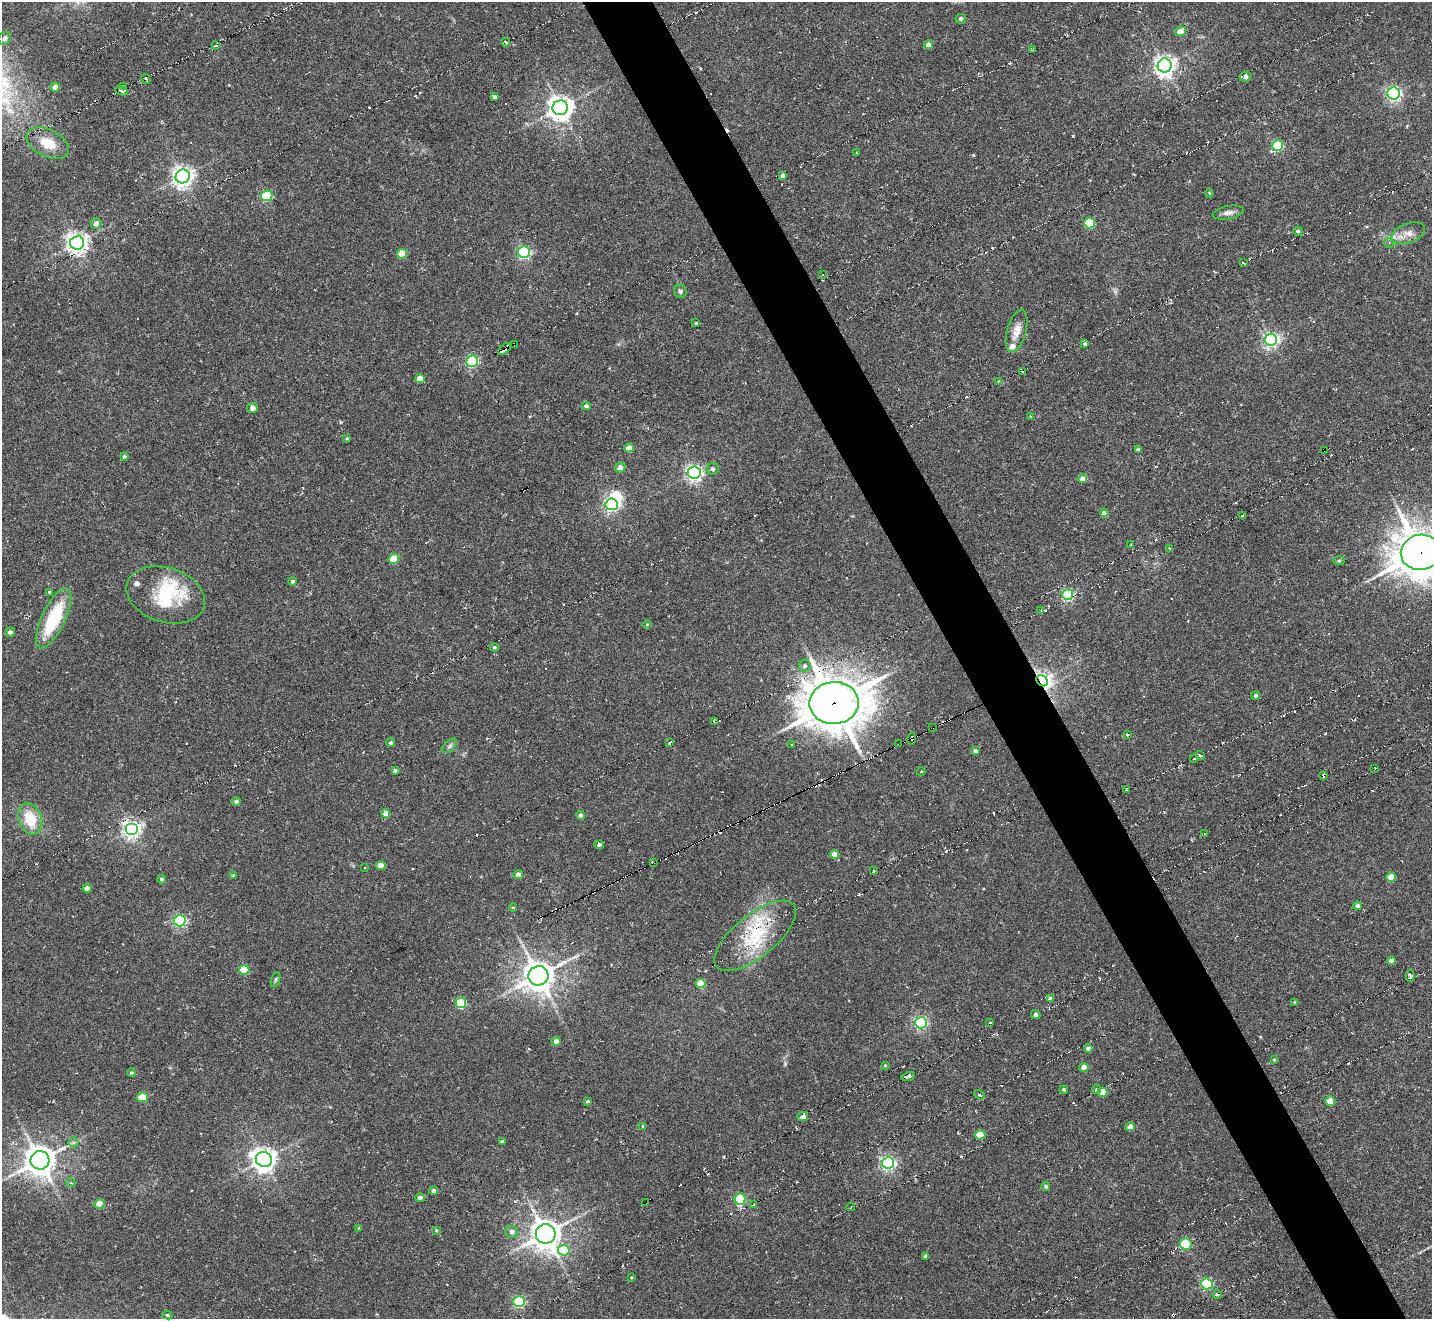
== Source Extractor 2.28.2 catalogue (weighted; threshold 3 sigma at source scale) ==
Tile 6 of 4 x 4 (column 2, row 2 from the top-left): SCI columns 1459-2888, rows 2932-4248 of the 5747 x 5738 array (HDU 1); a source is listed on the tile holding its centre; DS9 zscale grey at full resolution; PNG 1434 x 1321 px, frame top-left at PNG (2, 2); each listed source drawn as its Kron ellipse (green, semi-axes under 4 px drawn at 4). Shown black and unused: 5% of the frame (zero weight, under 6 of 11 exposures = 2% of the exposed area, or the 3 px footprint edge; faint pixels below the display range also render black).
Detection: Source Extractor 2.28.2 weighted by HDU 2 'WHT'; one run over the whole footprint, this tile lists its part. Background -0.42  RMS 0.008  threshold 0.0326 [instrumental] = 3 sigma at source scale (4.09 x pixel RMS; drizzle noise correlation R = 1.36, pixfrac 0.8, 0.05/0.05 arcsec/px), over >= 5 px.
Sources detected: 222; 2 inside a brighter object's white glare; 43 cosmic-ray / hot-pixel residue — neither listed nor drawn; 5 inside a brighter listed object's ellipse — not listed separately; the other 172 listed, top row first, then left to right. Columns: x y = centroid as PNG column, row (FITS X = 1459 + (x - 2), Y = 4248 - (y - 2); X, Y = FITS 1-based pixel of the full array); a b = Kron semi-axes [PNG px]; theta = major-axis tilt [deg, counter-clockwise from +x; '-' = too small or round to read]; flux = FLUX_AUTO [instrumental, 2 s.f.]
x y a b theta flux
961 19 5 5 - 2.1
1180 31 6 4 24 8.5
5 38 7 6 - 3.8
506 42 4 2 - 2.1
928 45 4 4 - 5.5
216 46 3 3 - 1.2
1032 50 3 3 - 0.92
1165 65 7 7 - 430
1246 77 6 5 - 3
146 79 5 2 - 1.2
55 87 4 4 - 5.9
123 87 3 2 - 1.4
122 91 7 3 -19 1.9
1394 93 6 6 - 180
495 97 3 3 - 1.3
560 108 8 7 - 660
48 143 23 13 -27 16
1278 146 5 5 - 61
857 153 3 2 - 0.96
783 175 4 3 - 1.7
183 176 7 7 - 420
1209 193 4 4 - 0.77
267 196 5 5 - 52
1228 213 16 6 10 3.7
1090 223 5 5 - 46
96 224 5 5 - 3.4
1298 231 4 4 - 1.5
1408 233 18 9 21 7.1
77 243 7 6 - 460
1389 243 5 5 - 1
524 252 6 6 - 130
402 254 5 5 - 18
1243 263 3 2 - 1
823 275 3 3 - 4.3
680 291 7 6 - 1.6
696 323 4 4 - 0.87
1017 331 22 9 74 7.7
1271 340 6 6 - 210
514 344 3 2 - 6.3
1085 344 3 3 - 1.4
504 349 8 3 41 5.3
472 361 6 5 - 91
1022 371 3 2 - 1.2
420 378 5 4 - 6.7
998 381 3 3 - 1.1
586 406 4 4 - 2.1
252 408 5 5 - 5.3
1031 417 4 2 - 0.57
347 438 4 3 - 0.93
629 448 4 4 - 5.7
1138 450 4 3 - 2.4
1324 450 3 2 - 17
124 456 4 4 - 1
620 467 5 5 - 4.5
713 469 6 6 - 2
694 473 6 6 - 250
1083 479 4 4 - 5
612 504 6 6 - 170
1104 513 4 4 - 2.7
1242 516 3 2 - 1
1131 545 4 3 - 0.6
1169 549 3 2 - 1
1421 552 20 17 8 2200
394 559 5 5 - 20
1339 561 5 3 - 0.77
293 581 4 4 - 1.6
49 592 4 3 - 0.92
166 595 40 27 -17 38
1068 595 5 5 - 96
1041 610 3 2 - 0.77
54 618 33 12 65 42
647 625 4 3 - 0.59
10 632 5 4 - 1.9
495 647 4 4 - 1.1
805 666 6 6 - 2
1042 681 6 5 - 340
1256 695 4 4 - 1.3
834 703 25 21 4 2400
714 722 4 2 - 0.95
932 728 3 2 - 7.5
1127 734 3 3 - 1.1
912 738 6 2 80 1.1
670 742 3 3 - 1.8
391 743 4 4 - 1.6
791 744 3 2 - 1.6
899 744 3 2 - 8.1
450 746 9 5 45 1.9
975 751 4 3 - 2.8
1200 755 5 3 - 2.8
1194 759 3 2 - 1.1
1375 768 3 2 - 0.98
395 770 4 3 - 1.5
921 772 4 2 - 0.53
1323 776 4 2 - 1.1
1126 789 3 2 - 0.75
236 801 5 4 - 1.6
386 814 4 4 - 7.4
581 815 4 4 - 2.8
30 819 16 11 -69 20
132 829 6 6 - 300
1205 834 2 2 - 1
599 845 4 4 - 1.4
834 854 4 4 - 7.5
653 863 3 2 - 3.7
381 865 4 4 - 8.4
365 867 3 2 - 0.86
874 871 3 2 - 1.4
518 875 5 4 - 4.7
234 876 4 3 - 1.8
1391 877 5 4 - 13
162 879 4 4 - 1.2
87 889 4 4 - 4.6
1358 906 4 4 - 3.4
513 908 4 3 - 0.67
180 921 6 5 - 110
755 936 49 21 39 45
1391 960 4 4 - 2.2
244 970 5 5 - 28
538 976 10 9 - 1100
1410 976 6 4 -89 1.2
276 979 8 3 71 1.1
701 983 5 4 - 23
1050 999 4 4 - 2.5
1295 1002 3 3 - 1.2
461 1003 5 5 - 47
1036 1015 5 4 - 1.9
989 1022 2 2 - 1.3
921 1023 6 5 - 140
556 1041 4 4 - 3.9
1088 1048 4 4 - 3.4
1274 1060 3 3 - 0.65
885 1065 4 4 - 0.67
1084 1067 4 4 - 6.3
131 1073 4 4 - 1.2
908 1076 7 4 17 3.3
1096 1089 5 4 - 1.3
1064 1090 4 4 - 1
1103 1092 5 4 - 14
979 1095 6 3 -36 1.5
142 1097 5 4 - 16
587 1101 3 3 - 1.1
1330 1101 5 4 - 13
803 1117 5 4 - 4.3
643 1126 4 3 - 1
1130 1126 5 4 - 4.4
980 1135 5 4 - 21
502 1141 4 3 - 1.3
73 1142 5 5 - 1.2
264 1159 8 7 - 610
40 1160 9 9 - 1100
888 1163 6 5 - 170
71 1183 4 3 - 0.73
1046 1187 4 3 - 1.2
434 1191 4 4 - 3.1
420 1198 5 4 - 2.7
740 1199 5 5 - 41
646 1202 2 2 - 5.8
100 1204 5 4 - 17
753 1205 3 2 - 0.74
851 1207 4 2 - 0.97
358 1229 3 3 - 0.76
436 1230 4 4 - 0.78
512 1232 6 6 - 3.3
546 1234 10 10 - 1000
1186 1244 6 5 - 37
564 1250 5 5 - 22
926 1256 4 3 - 1.8
631 1277 4 3 - 0.59
1207 1284 6 5 - 76
1217 1295 4 3 - 1.4
519 1302 5 5 - 96
167 1315 5 4 - 1.2
Overlapping masked pixels (flux is a lower limit): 11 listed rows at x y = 514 344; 504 349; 1324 450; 1421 552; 1042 681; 834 703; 932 728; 912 738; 899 744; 653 863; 646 1202
Isophote crosses this tile's border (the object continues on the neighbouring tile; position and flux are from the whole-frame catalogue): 1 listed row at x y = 1421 552